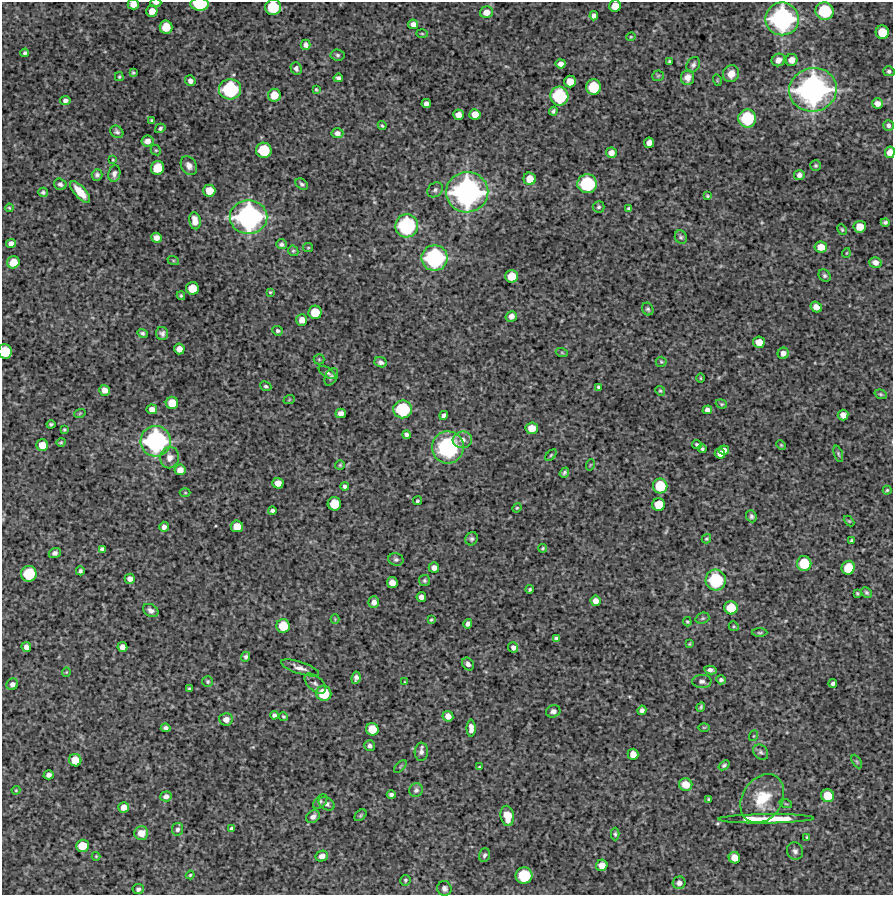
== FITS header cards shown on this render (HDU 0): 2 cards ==
NAXIS1  =                  891 /Length X axis
NAXIS2  =                  893 /Length Y axis

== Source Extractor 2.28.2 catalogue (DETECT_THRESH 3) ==
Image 891 x 893 px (HDU 0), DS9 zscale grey, 1 PNG px = 1 image px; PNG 895 x 897 px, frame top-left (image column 1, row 893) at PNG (2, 2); each listed source drawn as its Kron ellipse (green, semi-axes under 4 px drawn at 4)
Background 4580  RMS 200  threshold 612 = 3 sigma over >= 5 px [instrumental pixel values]
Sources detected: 279; all 279 listed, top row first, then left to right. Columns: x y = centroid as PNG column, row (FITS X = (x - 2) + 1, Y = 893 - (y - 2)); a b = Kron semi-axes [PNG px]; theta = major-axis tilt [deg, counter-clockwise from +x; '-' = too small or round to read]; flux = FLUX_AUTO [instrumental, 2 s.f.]
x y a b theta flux
156 3 5 2 - 4.5e+04
133 4 5 5 - 1.1e+05
199 4 9 6 -2 5.8e+05
615 6 6 5 - 1.7e+05
273 7 8 8 - 5.5e+05
152 11 5 5 - 1.4e+05
825 11 9 9 - 7.0e+05
486 12 6 6 - 1.1e+05
594 16 4 4 - 5.5e+04
782 19 17 16 - 2.5e+06
413 24 5 5 - 7.3e+04
166 27 6 6 - 2.5e+05
882 32 7 6 - 2.8e+05
422 34 6 4 -2 1.5e+04
631 37 4 3 - 1.2e+04
305 45 5 5 - 5.5e+04
25 53 4 4 - 2.9e+04
338 55 7 5 -5 2.7e+04
778 60 7 6 - 9.5e+04
792 60 6 6 - 9.9e+04
669 61 3 3 - 1.8e+04
561 64 5 4 - 7.4e+04
693 65 8 6 58 3.9e+04
296 68 6 5 - 4.3e+04
889 71 6 5 - 3.0e+04
133 73 4 3 - 1.7e+04
731 74 8 8 - 1.4e+05
658 76 6 5 - 1.9e+04
119 77 4 3 - 1.6e+04
338 78 5 4 - 3.4e+04
688 78 7 6 - 9.5e+04
717 80 6 3 -73 1.2e+04
190 81 5 5 - 5.4e+04
570 82 6 6 - 1.7e+05
593 87 7 7 - 4.7e+05
230 89 11 10 - 1.1e+06
316 89 4 3 - 1.7e+04
813 90 24 21 12 3.9e+06
274 95 6 6 - 2.0e+05
559 96 9 9 - 8.5e+05
65 100 5 4 - 4.3e+04
877 103 5 5 - 8.6e+04
426 104 5 4 - 6.1e+04
553 111 4 4 - 2.5e+04
475 114 5 5 - 1.4e+05
458 115 5 5 - 1.0e+05
747 118 9 9 - 7.8e+05
151 121 4 3 - 1.8e+04
888 125 5 5 - 4.1e+04
382 126 4 3 - 1.6e+04
160 128 5 4 - 3.0e+04
117 132 7 5 -39 3.6e+04
337 133 6 5 - 6.1e+04
147 141 6 5 - 8.0e+04
649 143 5 5 - 9.5e+04
156 150 5 4 - 1.8e+04
264 150 8 7 - 5.2e+05
890 152 6 5 - 1.3e+05
611 153 5 5 - 8.2e+04
113 160 3 3 - 1.1e+04
816 165 5 5 - 2.2e+04
189 166 10 7 -60 7.4e+04
157 168 7 6 - 3.0e+05
114 174 8 6 80 5.1e+04
97 175 6 5 - 3.5e+04
799 175 5 5 - 5.8e+04
530 179 6 6 - 1.8e+05
60 184 6 5 - 3.8e+04
302 184 7 5 -36 2.8e+04
587 184 9 9 - 9.1e+05
435 190 8 6 41 4.2e+04
209 191 6 6 - 2.0e+05
43 192 5 4 - 2.7e+04
80 192 13 5 -48 2.0e+05
467 192 21 20 - 3.5e+06
707 196 4 4 - 1.9e+04
599 207 6 5 - 2.6e+04
9 208 4 3 - 1.4e+04
629 208 4 3 - 1.9e+04
249 217 19 17 1 2.8e+06
195 221 8 5 -81 1.3e+05
885 222 4 3 - 2.4e+04
407 226 11 11 - 1.3e+06
860 227 6 6 - 1.8e+05
842 230 6 4 -63 1.8e+04
681 237 7 6 - 2.9e+04
156 238 5 5 - 8.0e+04
11 244 5 4 - 6.8e+04
282 244 5 5 - 3.4e+04
821 247 6 5 - 1.6e+05
308 248 5 4 - 1.4e+04
293 251 5 4 - 1.9e+04
846 253 5 3 - 1.1e+04
435 258 13 12 - 1.6e+06
173 260 6 4 -19 1.6e+04
13 262 6 6 - 2.0e+05
875 262 6 5 - 7.6e+04
512 276 6 6 - 2.3e+05
825 276 7 5 -45 3.0e+04
192 288 6 6 - 2.5e+05
270 292 4 4 - 1.4e+04
181 296 4 3 - 1.8e+04
816 307 6 5 - 1.0e+05
648 309 6 5 - 2.7e+04
315 312 6 6 - 2.9e+05
511 316 6 5 - 7.4e+04
302 320 6 5 - 9.8e+04
278 331 5 4 - 3.0e+04
142 333 5 4 - 3.0e+04
162 333 6 6 - 4.3e+04
759 342 6 5 - 1.6e+05
179 349 5 5 - 9.2e+04
5 352 7 6 - 3.7e+05
562 353 6 4 -19 1.6e+04
783 353 6 5 - 7.2e+04
319 359 5 5 - 1.7e+04
381 362 6 5 - 4.5e+04
661 362 5 5 - 1.9e+04
327 372 9 5 -33 3.1e+04
331 377 9 6 62 3.8e+04
701 378 5 3 - 1.3e+04
266 386 6 4 -26 2.3e+04
598 387 4 3 - 2.2e+04
105 390 5 5 - 8.9e+04
660 391 5 4 - 1.8e+04
881 394 6 4 -20 2.1e+04
289 400 6 3 19 1.1e+04
172 403 6 6 - 2.2e+05
721 404 6 4 -20 1.9e+04
152 409 5 5 - 7.8e+04
403 409 9 9 - 7.8e+05
707 410 5 4 - 5.6e+04
80 413 6 3 19 1.3e+04
341 413 5 4 - 7.0e+04
444 415 5 4 - 4.4e+04
843 415 5 5 - 9.8e+04
51 424 4 3 - 2.1e+04
532 428 6 6 - 1.7e+05
64 429 3 3 - 1.7e+04
406 435 4 4 - 3.7e+04
462 440 10 8 6 1.0e+05
156 441 15 15 - 2.1e+06
61 442 4 3 - 1.6e+04
42 445 6 6 - 1.6e+05
697 445 5 4 - 2.6e+04
781 445 5 3 - 1.4e+04
448 447 16 16 - 1.4e+06
702 449 4 4 - 2.5e+04
724 450 5 4 - 6.2e+04
720 453 5 5 - 8.9e+04
838 454 8 4 -72 2.4e+04
551 455 7 4 46 1.9e+04
170 458 11 9 80 9.5e+04
340 465 5 5 - 1.8e+04
590 465 6 3 71 1.2e+04
180 470 5 5 - 9.9e+04
564 473 5 3 - 2.6e+04
278 483 5 5 - 1.1e+05
345 486 4 3 - 3.1e+04
660 486 7 7 - 4.2e+05
887 490 4 4 - 1.7e+04
185 493 5 3 - 1.3e+04
417 501 4 4 - 2.2e+04
334 504 7 6 - 3.3e+05
659 505 6 6 - 2.7e+05
517 508 5 4 - 1.5e+04
272 510 4 3 - 3.3e+04
751 516 6 5 - 3.3e+04
849 521 6 4 -44 1.5e+04
237 526 6 6 - 1.8e+05
164 527 5 4 - 5.2e+04
472 539 7 6 - 3.1e+04
706 539 5 4 - 1.9e+04
852 541 3 3 - 2.0e+04
543 548 4 4 - 1.9e+04
102 549 4 4 - 4.0e+04
55 553 6 5 - 3.8e+04
396 559 7 6 - 3.3e+04
804 563 7 7 - 4.2e+05
434 568 5 5 - 6.7e+04
848 568 7 6 - 3.0e+05
80 571 4 3 - 2.9e+04
29 574 8 8 - 5.4e+05
130 579 5 5 - 6.9e+04
716 580 10 10 - 9.0e+05
424 581 5 5 - 2.5e+04
392 583 5 5 - 1.1e+05
530 589 4 4 - 2.1e+04
866 592 6 4 -44 2.6e+04
857 593 3 3 - 1.7e+04
421 597 5 4 - 6.8e+04
596 601 5 5 - 8.7e+04
374 602 6 5 - 6.1e+04
731 608 7 6 - 2.9e+05
151 610 8 6 -31 5.8e+04
702 618 7 5 20 2.7e+04
335 619 4 4 - 1.3e+04
431 620 4 3 - 1.8e+04
687 622 5 3 - 1.6e+04
468 624 5 4 - 4.6e+04
283 626 7 6 - 3.0e+05
734 626 5 4 - 1.8e+04
760 633 7 3 0 1.9e+04
556 638 4 4 - 3.5e+04
689 644 3 3 - 1.3e+04
26 647 5 4 - 6.0e+04
122 647 5 5 - 8.0e+04
513 647 5 5 - 5.2e+04
246 657 5 4 - 3.1e+04
468 664 7 5 -55 5.3e+04
300 668 20 6 -18 9.4e+04
710 670 6 4 -13 4.6e+04
66 672 4 4 - 1.3e+04
356 678 6 4 82 5.1e+04
721 680 5 4 - 3.5e+04
702 681 9 6 0 4.9e+04
208 682 5 5 - 2.1e+04
405 682 3 3 - 1.1e+04
833 683 4 3 - 2.9e+04
12 684 6 5 - 5.7e+04
315 684 13 7 -42 6.5e+04
189 689 3 3 - 2.0e+04
324 693 7 7 - 3.8e+05
701 707 5 3 - 2.1e+04
642 710 5 4 - 4.1e+04
553 711 7 6 - 5.0e+04
274 715 4 4 - 3.1e+04
283 716 4 4 - 1.8e+04
448 716 5 5 - 8.8e+04
226 719 7 6 - 8.8e+04
704 727 6 4 1 1.7e+04
166 728 5 4 - 4.0e+04
471 728 8 4 90 8.7e+04
372 729 6 6 - 2.4e+05
753 736 5 3 - 1.2e+04
369 746 5 5 - 3.9e+04
421 752 9 6 87 5.1e+04
761 752 8 6 -47 3.8e+04
633 754 5 5 - 1.2e+05
75 760 6 6 - 1.9e+05
857 762 7 4 -59 2.1e+04
724 765 6 4 39 2.6e+04
400 766 8 3 46 1.5e+04
479 767 4 3 - 1.5e+04
49 775 5 4 - 5.2e+04
686 785 7 6 - 1.8e+05
16 790 4 4 - 1.4e+04
416 790 7 6 - 3.4e+04
391 795 4 4 - 3.9e+04
166 796 6 5 - 5.8e+04
828 796 6 6 - 2.8e+05
709 799 4 3 - 2.0e+04
762 799 26 20 57 4.6e+05
320 802 9 5 46 3.0e+04
327 804 8 6 -30 4.6e+04
786 804 6 4 -18 1.8e+04
124 807 5 5 - 1.1e+05
360 815 7 5 42 2.2e+04
507 816 10 6 -80 2.6e+05
313 817 7 5 36 5.6e+04
766 819 48 4 1 4.6e+05
231 828 4 4 - 2.8e+04
177 829 6 5 - 4.0e+04
141 833 7 6 - 1.6e+05
615 834 6 4 -90 2.4e+04
807 837 4 3 - 1.3e+04
82 846 6 6 - 2.5e+05
795 851 9 8 - 5.0e+04
484 855 7 5 69 3.0e+04
96 856 4 4 - 1.4e+04
322 856 6 5 - 8.0e+04
734 858 6 5 - 1.5e+05
602 865 6 5 - 1.2e+05
190 875 4 4 - 1.5e+04
524 876 8 8 - 6.0e+05
405 880 5 5 - 2.3e+04
679 883 6 6 - 5.9e+04
444 888 7 7 - 5.0e+04
138 889 5 5 - 3.9e+04
At the frame edge (FLAGS 8, measured only in part): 7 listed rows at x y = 156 3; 133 4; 199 4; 615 6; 273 7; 890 152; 5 352

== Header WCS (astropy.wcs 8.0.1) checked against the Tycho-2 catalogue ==
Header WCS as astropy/WCSLIB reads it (CRVAL/CRPIX/CD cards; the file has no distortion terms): RA---TAN/DEC--TAN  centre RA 03:02:11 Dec +15:56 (45.55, +15.93 deg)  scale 1.01 arcsec/px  FOV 15.0' x 15.0'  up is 0 deg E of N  parity normal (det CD < 0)
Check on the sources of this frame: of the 60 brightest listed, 4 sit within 1.7 arcsec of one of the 4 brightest Tycho-2 stars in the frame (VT <= 11.56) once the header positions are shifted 0.18 arcsec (0.16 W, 0.08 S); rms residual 0.55 arcsec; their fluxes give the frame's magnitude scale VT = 27.23 - 2.5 log10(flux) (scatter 0.21 mag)
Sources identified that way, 4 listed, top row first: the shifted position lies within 1.7 arcsec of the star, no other Tycho-2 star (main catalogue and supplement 1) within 3.4 arcsec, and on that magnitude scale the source's flux lands within +1.5 / -3 mag of the star's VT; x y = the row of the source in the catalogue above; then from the Tycho-2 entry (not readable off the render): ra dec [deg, ICRS J2000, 3 dp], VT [Tycho-2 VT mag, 2 dp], TYC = Tycho-2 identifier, HIP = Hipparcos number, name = IAU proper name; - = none
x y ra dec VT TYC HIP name
782 19 45.449 +16.047 11.56 1225-1106-1 - -
813 90 45.440 +16.027 10.43 1225-1335-1 - -
467 192 45.541 +15.999 10.77 1225-1556-1 - -
249 217 45.604 +15.992 11.22 1225-848-1 - -